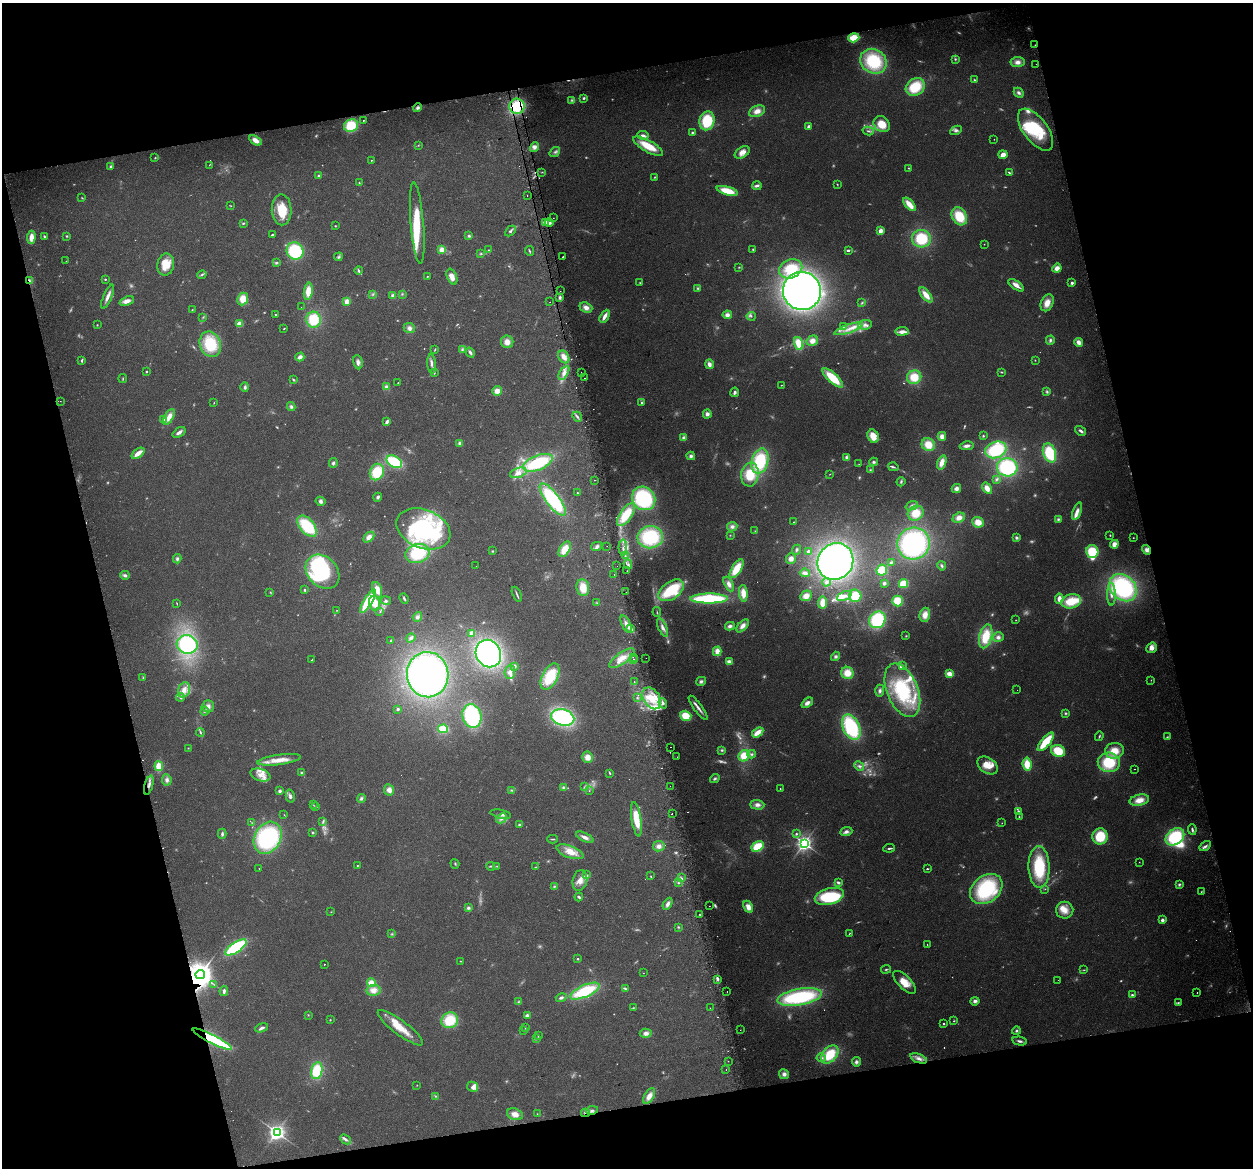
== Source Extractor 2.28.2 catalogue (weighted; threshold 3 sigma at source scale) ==
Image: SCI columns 32-5034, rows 92-4754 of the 5066 x 4797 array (HDU 1 of 3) = the unmasked area's bounding box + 8 px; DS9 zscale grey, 4 x 4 block average (1 PNG px = mean of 4 x 4 image px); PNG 1255 x 1170 px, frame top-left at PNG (2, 3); each listed source drawn as its Kron ellipse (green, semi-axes under 4 px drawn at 4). Shown black and unused: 28% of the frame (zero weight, under 2 of 3 exposures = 2% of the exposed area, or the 3 px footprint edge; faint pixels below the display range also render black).
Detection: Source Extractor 2.28.2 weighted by HDU 2 'WHT'. Background 0.118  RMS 0.011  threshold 0.0497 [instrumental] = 3 sigma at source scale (4.5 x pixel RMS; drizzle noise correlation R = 1.50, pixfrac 1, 0.0396/0.0396 arcsec/px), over >= 5 px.
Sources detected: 765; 125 too faint to see at this stretch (4 x 4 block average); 6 inside a brighter object's white glare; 14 cosmic-ray / hot-pixel residue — neither listed nor drawn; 7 coinciding with a brighter row at this scale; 80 inside a brighter listed object's ellipse — not listed separately; of the other 533, all 500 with FLUX_AUTO >= 2.32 (the completeness limit of this list) listed and drawn (33 fainter detections not listed), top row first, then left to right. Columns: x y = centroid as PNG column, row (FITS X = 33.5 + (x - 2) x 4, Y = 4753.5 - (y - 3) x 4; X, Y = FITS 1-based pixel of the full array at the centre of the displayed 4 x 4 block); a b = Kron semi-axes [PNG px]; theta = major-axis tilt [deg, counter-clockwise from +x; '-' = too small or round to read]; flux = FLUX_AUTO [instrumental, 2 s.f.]
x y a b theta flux
854 38 6 4 19 140
1035 45 4 2 - 6.5
955 59 2 2 - 8.7
873 61 14 12 -33 420
1017 62 7 5 7 43
1036 64 2 2 - 5.1
974 80 3 2 - 6.8
915 87 10 8 37 250
1019 93 5 3 - 20
584 98 3 3 - 9.6
572 100 3 3 - 11
517 106 7 7 - 270
418 108 4 3 - 18
757 111 8 5 24 56
364 120 2 2 - 4.2
707 121 9 7 76 300
882 124 9 7 -44 130
351 126 7 6 - 210
809 126 2 2 - 61
956 130 6 4 27 21
1036 130 24 12 -53 350
868 131 5 2 - 13
692 132 2 2 - 10
643 135 6 3 -11 22
994 139 2 2 - 3.7
255 140 7 4 -35 55
418 145 2 2 - 3.7
648 146 17 5 -30 180
534 147 5 3 - 31
555 152 6 3 36 16
742 152 8 5 33 54
1003 155 4 3 - 56
155 158 2 2 - 6
371 160 2 2 - 4
209 165 2 2 - 2.9
110 166 3 2 - 9.4
909 168 3 2 - 4.4
542 172 2 2 - 4.3
1010 173 3 2 - 6.6
319 176 3 3 - 9.6
655 177 3 2 - 4.5
359 183 3 2 - 5.5
837 184 3 2 - 4.2
757 186 5 2 - 23
727 191 11 4 -16 160
527 195 2 2 - 3.6
82 198 3 2 - 4.8
909 204 8 3 -48 100
231 206 2 2 - 4.8
282 210 15 10 -89 180
959 216 9 7 -62 220
553 218 2 2 - 5.2
545 222 4 3 - 24
243 223 4 2 - 7.6
417 223 41 6 -85 210
549 223 4 3 - 32
335 226 2 2 - 4.1
510 231 6 3 44 16
881 231 2 2 - 170
272 235 3 2 - 6
44 236 3 2 - 9.4
67 236 3 3 - 6.5
469 236 4 3 - 13
31 237 7 3 85 63
921 239 9 9 - 270
984 244 2 2 - 4.8
753 249 2 2 - 5.9
442 250 2 2 - 310
489 250 2 2 - 3.5
848 250 3 2 - 15
295 251 9 8 - 420
529 251 5 2 - 7.4
481 254 3 2 - 6.9
338 257 4 3 - 14
563 257 2 2 - 21
66 261 2 2 - 5.7
277 262 4 2 - 8.5
166 264 11 8 81 120
739 267 4 2 - 5
1057 268 4 4 - 55
791 269 12 9 23 210
359 270 4 2 - 11
202 275 5 3 - 12
427 276 2 2 - 4.7
452 277 8 5 -67 59
105 279 2 2 - 12
29 281 3 2 - 17
640 283 2 2 - 3.9
1072 283 2 2 - 46
1016 285 9 3 -35 55
698 288 3 2 - 8.3
308 291 9 4 82 93
560 291 2 2 - 12
802 291 19 19 - 3300
373 294 3 2 - 8.1
402 294 3 2 - 5.3
926 295 9 4 -51 88
393 296 2 2 - 130
107 297 13 3 68 37
560 297 4 3 - 14
243 299 6 5 - 96
127 301 8 4 21 40
347 301 4 3 - 62
550 302 2 2 - 2.4
862 303 3 2 - 7.8
1047 303 9 6 66 73
301 307 2 2 - 2.6
586 307 6 5 - 46
192 310 2 2 - 3.4
276 315 2 2 - 24
727 315 5 4 - 33
605 316 7 3 61 47
751 316 4 2 - 8.2
203 317 3 2 - 3.9
314 320 8 7 - 240
240 324 4 4 - 80
97 325 2 2 - 4.5
865 325 7 5 9 35
844 326 4 2 - 10
409 328 6 5 - 30
284 329 3 2 - 4.2
849 329 15 3 19 71
902 331 6 3 7 43
1050 340 5 3 - 16
812 341 6 5 - 51
507 342 6 6 - 54
1079 342 4 3 - 41
210 344 13 10 -69 300
799 344 7 4 -70 150
435 350 4 2 - 5.1
462 350 4 2 - 8.7
470 352 5 3 - 20
300 357 4 3 - 37
564 357 7 5 -59 49
82 360 4 2 - 12
1035 360 2 2 - 4.2
358 362 7 4 -80 25
431 364 10 3 -87 26
709 364 5 3 - 33
147 371 2 2 - 6
581 372 2 2 - 2.9
1002 372 3 2 - 5.9
434 373 3 2 - 4.6
564 373 8 4 58 38
914 377 7 6 - 150
585 378 2 2 - 7.6
833 378 13 5 -42 230
123 379 4 2 - 6
293 380 4 2 - 8
398 383 2 2 - 15
781 385 2 2 - 5.1
245 387 4 4 - 13
386 387 4 3 - 20
497 391 5 5 - 51
735 392 5 3 - 17
1047 392 3 3 - 11
60 401 2 2 - 4.7
214 403 2 2 - 3.3
642 403 2 2 - 15
291 407 4 3 - 16
707 414 4 4 - 26
169 417 9 4 61 63
577 417 5 2 - 15
164 419 4 3 - 23
387 422 3 2 - 22
1081 431 6 3 -34 20
179 432 7 2 34 29
873 436 7 5 -64 110
942 436 4 4 - 43
983 436 3 3 - 7.6
684 438 4 3 - 18
460 443 4 4 - 19
928 445 7 6 - 110
967 446 7 3 10 30
996 450 11 8 21 400
138 453 7 3 38 66
1049 453 10 6 -72 290
691 456 4 4 - 21
847 458 4 3 - 29
760 461 13 8 74 420
394 462 8 5 -30 320
874 462 4 4 - 13
942 462 7 4 71 74
333 463 5 3 - 15
538 463 15 7 22 440
859 464 3 2 - 3.5
893 467 5 2 - 12
1007 467 10 9 - 590
870 470 3 3 - 6.9
377 472 8 7 - 220
518 473 8 5 19 41
830 474 3 2 - 3.6
750 475 12 8 82 200
997 479 4 3 - 11
594 480 2 2 - 30
901 482 5 3 - 12
987 488 6 3 -57 69
956 489 5 4 - 32
577 493 2 2 - 6.8
378 497 4 3 - 16
644 498 12 11 - 650
553 500 19 6 -52 590
320 501 5 4 - 21
912 506 6 4 21 24
1077 511 9 4 69 38
916 513 8 7 - 120
626 515 13 6 55 170
959 518 6 5 - 49
1058 519 4 3 - 11
794 522 2 2 - 3.4
978 522 6 5 - 87
307 526 12 7 -50 310
732 527 5 4 - 29
423 529 28 19 -22 840
755 531 2 2 - 3.6
730 535 3 2 - 4.7
1110 535 2 2 - 8.6
369 537 6 4 46 48
650 537 13 11 8 450
1016 538 4 3 - 13
1133 538 2 2 - 3
913 544 16 16 - 1100
1114 544 4 4 - 54
597 546 5 4 - 18
607 546 2 2 - 3.5
623 548 8 2 90 15
565 549 8 5 59 110
796 550 5 3 - 12
1146 550 5 3 - 27
492 551 2 2 - 6.4
808 551 2 2 - 23
1092 552 6 6 - 230
417 554 12 9 16 320
625 555 3 2 - 8.4
177 559 4 3 - 16
791 559 5 4 - 37
835 561 19 17 54 2400
891 562 4 3 - 12
628 564 5 2 - 12
476 566 2 2 - 2.8
617 566 2 2 - 2.8
942 566 5 3 - 15
737 569 11 4 57 170
882 570 5 5 - 180
627 571 2 2 - 4
322 572 19 14 -46 740
805 573 5 3 - 22
614 574 2 2 - 6.3
125 575 5 3 - 18
826 582 4 3 - 13
884 583 2 2 - 85
729 584 8 4 -63 36
903 584 5 4 - 130
583 587 8 6 -80 110
1123 588 15 12 -44 940
304 590 2 2 - 21
377 590 8 4 -72 91
671 590 14 8 36 360
270 592 2 2 - 5
626 592 2 2 - 7.1
743 593 8 4 -85 76
517 594 8 2 -67 13
1111 594 11 3 -89 36
806 596 6 5 - 63
844 596 8 4 24 38
855 596 6 6 - 160
404 598 5 2 - 13
709 598 18 5 1 550
1059 599 5 3 - 51
368 601 13 4 58 330
386 601 5 3 - 13
898 601 5 5 - 130
1071 601 10 7 12 180
177 603 3 2 - 4.3
375 603 7 5 -79 98
597 603 3 2 - 6.5
823 603 6 4 84 71
337 610 2 2 - 2.9
380 611 3 2 - 5.6
657 612 5 2 - 5.3
925 615 7 5 74 72
417 617 5 4 - 21
877 620 9 7 51 420
1016 620 2 2 - 4.5
626 624 9 3 -67 54
730 626 5 3 - 24
743 626 8 4 48 41
663 628 10 4 -66 37
631 629 3 2 - 8.9
472 633 3 3 - 57
906 636 3 2 - 4.7
986 636 12 6 75 210
998 637 5 5 - 26
411 638 5 4 - 21
391 641 3 2 - 12
187 644 10 9 - 740
1152 648 6 5 - 43
717 651 5 3 - 68
488 653 14 12 -61 1700
836 656 5 4 - 17
633 657 2 2 - 6.3
622 658 15 5 35 86
646 658 2 2 - 6.6
312 660 3 2 - 4.3
634 660 2 2 - 4.8
729 662 3 2 - 61
514 666 2 2 - 82
902 666 2 2 - 4.4
510 672 7 5 85 37
847 673 6 6 - 110
950 674 4 3 - 76
428 675 23 21 -82 1700
550 677 14 7 62 250
143 678 3 2 - 5.9
1151 680 2 2 - 3.1
701 681 5 4 - 18
634 682 2 2 - 3
184 690 8 5 69 54
902 690 28 15 -68 530
1017 690 2 2 - 2.7
880 691 6 3 88 17
180 697 4 2 - 9.7
637 698 3 2 - 7.6
652 698 12 8 -55 140
663 703 5 3 - 20
807 703 6 4 39 37
208 706 6 6 - 34
698 708 14 3 -53 34
398 709 2 2 - 17
205 711 4 3 - 14
1066 713 3 3 - 9.1
472 716 12 9 -75 660
686 716 6 5 - 140
563 717 12 8 -14 820
851 727 13 8 -66 630
443 729 5 3 - 200
200 732 4 2 - 11
758 732 6 3 35 92
1099 736 5 2 - 8.1
1167 737 3 2 - 6.8
1046 742 11 4 50 210
670 747 2 2 - 2.4
188 748 2 2 - 2.8
722 750 3 3 - 11
1058 751 7 5 -25 240
1114 751 9 8 - 120
752 754 4 3 - 14
744 756 6 5 - 160
588 757 6 5 - 58
677 757 2 2 - 4.6
279 760 22 5 8 99
1109 762 11 9 -13 300
1027 764 7 4 -85 120
987 765 11 7 -34 99
159 766 5 4 - 100
859 766 5 3 - 18
1135 769 2 2 - 17
301 773 2 2 - 28
610 773 4 2 - 7.8
260 775 10 6 -19 61
715 779 5 3 - 14
167 780 6 4 -82 29
149 785 10 2 75 29
670 786 2 2 - 5.5
563 787 4 3 - 12
584 787 2 2 - 5.6
780 789 2 2 - 3.3
389 790 5 5 - 43
512 790 3 2 - 6.4
280 791 2 2 - 78
589 791 2 2 - 3.3
290 796 6 4 -76 21
361 798 4 3 - 17
1139 800 10 5 12 77
313 805 2 2 - 2.7
757 805 7 5 -1 36
315 807 2 2 - 3
1018 811 3 3 - 10
501 814 10 2 -12 20
672 814 2 2 - 14
284 815 2 2 - 2.4
1019 817 2 2 - 4.6
502 818 5 3 - 24
636 819 17 5 -81 170
323 822 4 2 - 10
252 823 2 2 - 3
1002 823 2 2 - 2.3
519 825 3 2 - 9.7
1192 829 5 2 - 15
313 832 3 2 - 6.7
846 832 6 3 21 30
222 834 5 3 - 15
796 834 2 2 - 9.6
1100 836 8 7 - 210
585 837 9 3 -25 36
1175 837 10 7 36 450
268 838 17 13 61 800
553 839 5 2 - 8
804 843 3 3 - 2800
659 846 6 5 - 33
758 846 6 4 33 190
1205 846 6 3 32 19
889 848 6 2 5 11
570 852 14 6 -20 76
1139 862 2 2 - 2.7
455 864 5 2 - 7.1
357 865 2 2 - 4
491 866 4 2 - 8.6
497 866 3 2 - 4.6
536 867 3 2 - 4.9
1039 867 21 10 -88 370
259 869 2 2 - 2.5
927 869 2 2 - 8.8
587 875 3 2 - 6.1
651 876 2 2 - 4.2
681 878 4 2 - 8.1
580 880 10 7 76 66
678 883 3 2 - 6.9
838 883 4 2 - 16
1179 884 3 3 - 11
554 886 3 3 - 8.7
986 889 18 13 38 630
1045 889 2 2 - 3.2
1201 892 3 2 - 4.7
829 896 15 8 15 350
579 897 4 2 - 12
668 904 6 3 62 28
709 906 2 2 - 4.4
748 907 6 4 -60 62
468 908 4 3 - 15
1065 910 8 8 - 77
331 912 2 2 - 3.8
700 914 2 2 - 3.9
1162 920 2 2 - 95
678 927 3 2 - 6.5
849 933 3 2 - 4.6
392 934 3 2 - 6.4
927 944 2 2 - 2.7
236 947 12 5 34 550
578 959 2 2 - 16
460 961 2 2 - 3.2
324 964 2 2 - 5.7
886 969 5 2 - 9.1
1084 970 3 2 - 5.1
643 973 2 2 - 2.4
200 974 4 4 - 6700
717 979 3 3 - 12
1058 980 2 2 - 8.6
904 982 15 6 -45 93
371 983 4 4 - 67
214 984 2 2 - 3.1
625 989 3 2 - 7.7
373 990 7 5 12 65
224 991 5 2 - 19
585 991 16 6 24 370
727 991 2 2 - 3.8
1197 993 2 2 - 2.9
1132 995 3 2 - 9.2
800 997 22 8 10 740
561 998 5 3 - 19
975 1001 4 3 - 25
518 1002 4 2 - 6.8
1178 1003 3 2 - 7
633 1008 3 2 - 4.9
710 1008 2 2 - 5.6
308 1015 2 2 - 4.2
527 1015 2 2 - 110
330 1020 2 2 - 5
450 1020 8 7 - 210
954 1021 3 2 - 4.3
944 1024 2 2 - 15
262 1028 7 3 19 23
400 1028 27 7 -37 140
525 1028 3 2 - 5
740 1030 2 2 - 3.4
524 1031 2 2 - 2.3
1016 1031 4 3 - 12
646 1033 6 4 0 36
538 1036 4 2 - 5.6
537 1038 3 2 - 8.8
212 1039 22 4 -27 870
1020 1041 7 3 -13 19
830 1054 10 7 48 220
821 1058 4 3 - 18
919 1058 9 4 -21 39
728 1061 2 2 - 11
856 1062 5 4 - 18
726 1069 2 2 - 11
317 1071 8 5 77 250
784 1074 5 5 - 32
417 1085 2 2 - 3
473 1087 5 5 - 31
435 1096 3 2 - 6.7
649 1096 8 4 59 58
592 1110 6 3 11 18
585 1113 4 2 - 10
515 1114 8 5 -19 50
537 1114 2 2 - 2.8
277 1132 4 3 - 1900
345 1139 6 3 -41 18
Overlapping masked pixels (flux is a lower limit): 9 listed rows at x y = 1035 45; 517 106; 545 222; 549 223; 29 281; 1146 550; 200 974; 212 1039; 585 1113
Diffuse or blended objects may show on this block-average render without a row.